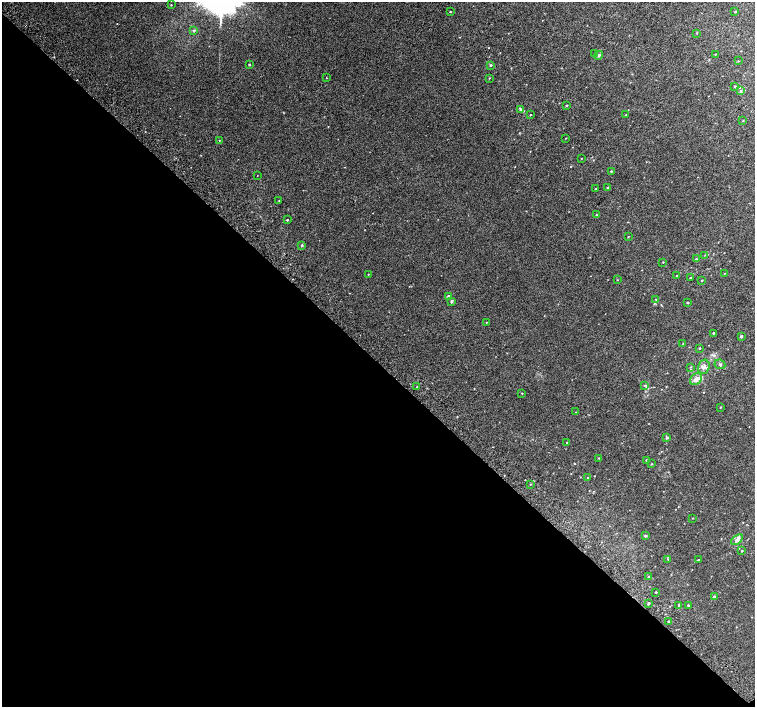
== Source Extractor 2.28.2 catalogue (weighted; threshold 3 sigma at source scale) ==
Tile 14 of 4 x 4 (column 2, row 4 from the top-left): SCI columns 1543-3048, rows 253-1661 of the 6091 x 6076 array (HDU 1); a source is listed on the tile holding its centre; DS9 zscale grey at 2 x 2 block average (1 PNG px = mean of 2 x 2 image px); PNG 757 x 709 px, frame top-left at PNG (2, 2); each listed source drawn as its Kron ellipse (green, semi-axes under 4 px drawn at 4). Shown black and unused: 49% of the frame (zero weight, under 2 of 3 exposures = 2% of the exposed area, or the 3 px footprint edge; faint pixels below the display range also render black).
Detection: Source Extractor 2.28.2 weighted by HDU 2 'WHT'; one run over the whole footprint, this tile lists its part. Background 0.00858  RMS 0.007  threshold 0.0316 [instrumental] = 3 sigma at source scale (4.5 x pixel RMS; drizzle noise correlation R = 1.50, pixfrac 1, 0.0396/0.0396 arcsec/px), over >= 5 px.
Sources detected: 82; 3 inside a brighter listed object's ellipse — not listed separately; the other 79 listed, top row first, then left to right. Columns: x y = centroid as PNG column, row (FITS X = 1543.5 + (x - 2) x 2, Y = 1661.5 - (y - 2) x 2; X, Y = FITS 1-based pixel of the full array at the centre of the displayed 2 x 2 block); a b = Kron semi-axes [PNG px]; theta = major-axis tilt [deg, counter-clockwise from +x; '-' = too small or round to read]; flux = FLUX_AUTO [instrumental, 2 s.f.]
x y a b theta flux
171 5 2 2 - 0.81
450 12 2 2 - 0.87
735 12 3 2 - 1.1
194 30 4 3 - 2.2
697 33 2 2 - 0.67
595 54 3 2 - 1.3
715 54 3 2 - 0.9
599 55 4 3 - 1.9
738 61 3 2 - 0.82
249 65 2 2 - 1.4
491 65 3 2 - 2.2
326 78 2 2 - 0.92
489 78 2 2 - 0.97
735 86 3 3 - 2
740 91 4 3 - 2.3
566 105 2 2 - 1.2
520 109 4 3 - 3.8
530 115 2 2 - 0.7
626 115 3 2 - 1.2
743 121 3 2 - 0.92
565 138 2 2 - 0.56
219 140 2 2 - 0.65
581 159 2 2 - 0.58
611 171 3 2 - 1.4
257 176 2 2 - 0.42
607 187 2 2 - 1.3
595 189 2 2 - 0.87
279 201 2 2 - 0.87
596 215 3 2 - 0.94
287 220 2 2 - 1.7
628 237 2 2 - 0.7
302 245 3 3 - 1.5
705 255 3 2 - 0.79
696 259 3 2 - 1.4
663 262 2 2 - 0.8
724 273 2 2 - 0.57
368 274 2 2 - 0.73
677 275 2 2 - 1.3
690 278 2 2 - 1.7
617 280 2 2 - 0.67
702 280 2 2 - 1.1
448 296 3 2 - 2.8
656 299 2 2 - 0.75
451 302 3 2 - 2.9
687 303 2 2 - 1.2
486 322 2 2 - 0.7
713 333 2 2 - 1.6
741 336 2 2 - 3.1
683 344 2 2 - 0.68
700 348 2 2 - 1.4
720 364 5 4 - 3
690 367 3 2 - 0.8
704 367 7 5 73 7
696 379 7 5 45 10
645 385 3 3 - 1.4
417 387 2 2 - 1.5
522 393 2 2 - 0.75
720 407 2 2 - 1
576 412 2 2 - 0.5
666 437 3 2 - 3.5
567 443 2 2 - 1.5
599 458 3 2 - 1
646 460 2 2 - 1.4
651 464 2 2 - 1.1
588 477 2 2 - 1.4
530 484 2 2 - 1
693 518 2 2 - 0.68
645 536 3 2 - 2.7
737 540 7 4 38 6.9
742 551 2 2 - 1
668 559 3 2 - 0.96
698 560 2 2 - 1.4
648 576 2 2 - 1.2
656 592 2 2 - 1.6
714 596 3 3 - 3.2
648 604 3 2 - 2
679 605 3 3 - 1.7
688 605 2 2 - 1.5
669 621 3 2 - 1.6
Diffuse or blended objects may show on this block-average render without a row.